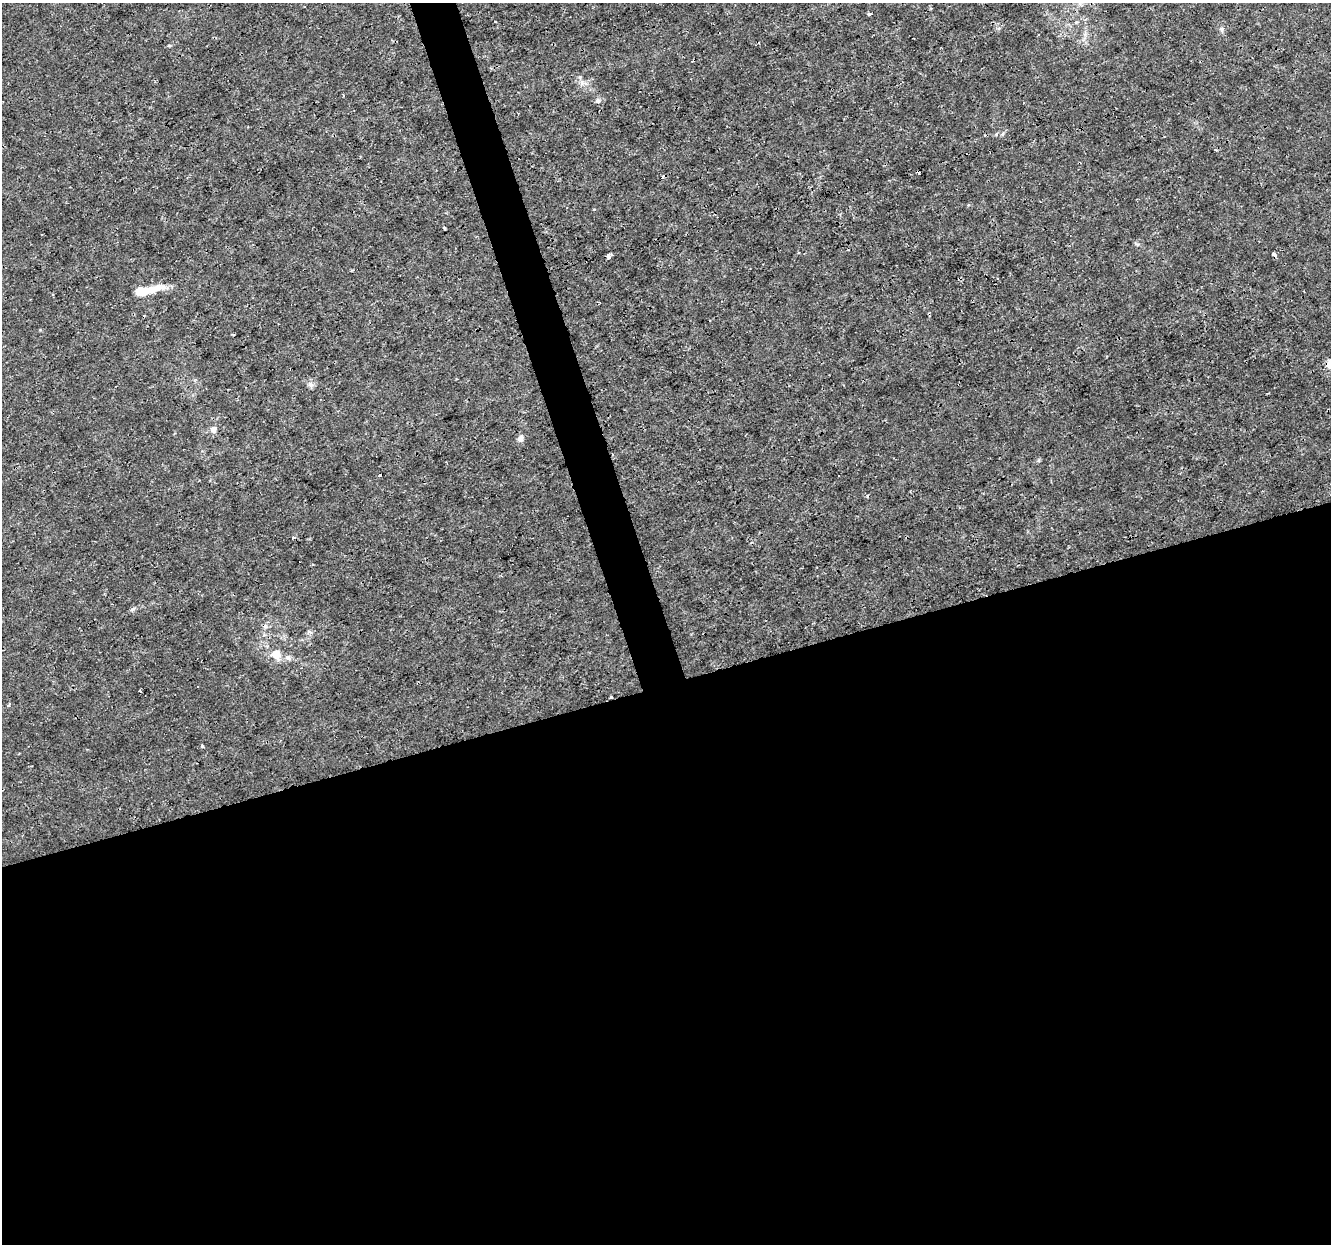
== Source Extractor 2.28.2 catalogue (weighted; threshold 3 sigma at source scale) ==
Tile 15 of 4 x 4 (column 3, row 4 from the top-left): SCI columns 2660-3988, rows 60-1301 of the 5320 x 5137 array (HDU 1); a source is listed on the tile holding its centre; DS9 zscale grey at full resolution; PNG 1333 x 1246 px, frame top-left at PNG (2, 3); no overlay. Shown black and unused: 47% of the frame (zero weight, under 3 of 4 exposures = <1% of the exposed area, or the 3 px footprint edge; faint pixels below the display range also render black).
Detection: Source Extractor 2.28.2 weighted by HDU 2 'WHT'; one run over the whole footprint, this tile lists its part. Background 0.00347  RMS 8.4e-04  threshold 0.00379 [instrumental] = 3 sigma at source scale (4.5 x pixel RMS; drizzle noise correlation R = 1.50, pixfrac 1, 0.0396/0.0396 arcsec/px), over >= 5 px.
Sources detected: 23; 3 cosmic-ray / hot-pixel residue — not listed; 1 inside a brighter listed object's ellipse — not listed separately; the other 19 listed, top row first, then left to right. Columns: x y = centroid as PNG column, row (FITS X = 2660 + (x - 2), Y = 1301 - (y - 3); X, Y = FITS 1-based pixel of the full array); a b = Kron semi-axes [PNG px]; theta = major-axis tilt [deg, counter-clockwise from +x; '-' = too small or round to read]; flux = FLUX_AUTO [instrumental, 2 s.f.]
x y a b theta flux
869 14 3 3 - 0.44
495 22 3 2 - 0.068
1222 29 9 4 90 0.19
169 46 6 4 19 0.097
343 95 3 2 - 0.082
598 101 7 6 - 0.23
444 228 3 2 - 0.11
1274 254 4 3 - 0.29
609 256 3 3 - 4.7
145 291 31 8 11 2.5
233 334 4 2 - 0.068
310 385 7 6 - 0.25
213 429 7 7 - 0.49
520 438 10 7 59 0.34
380 475 3 3 - 0.16
293 538 5 3 - 0.092
276 654 15 12 -51 1.1
611 697 3 3 - 0.083
8 705 4 3 - 0.13
Overlapping masked pixels (flux is a lower limit): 1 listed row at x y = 611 697
Unlisted compact peaks at least as high as the median listed source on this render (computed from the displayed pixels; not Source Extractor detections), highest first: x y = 202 746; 133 609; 867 496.